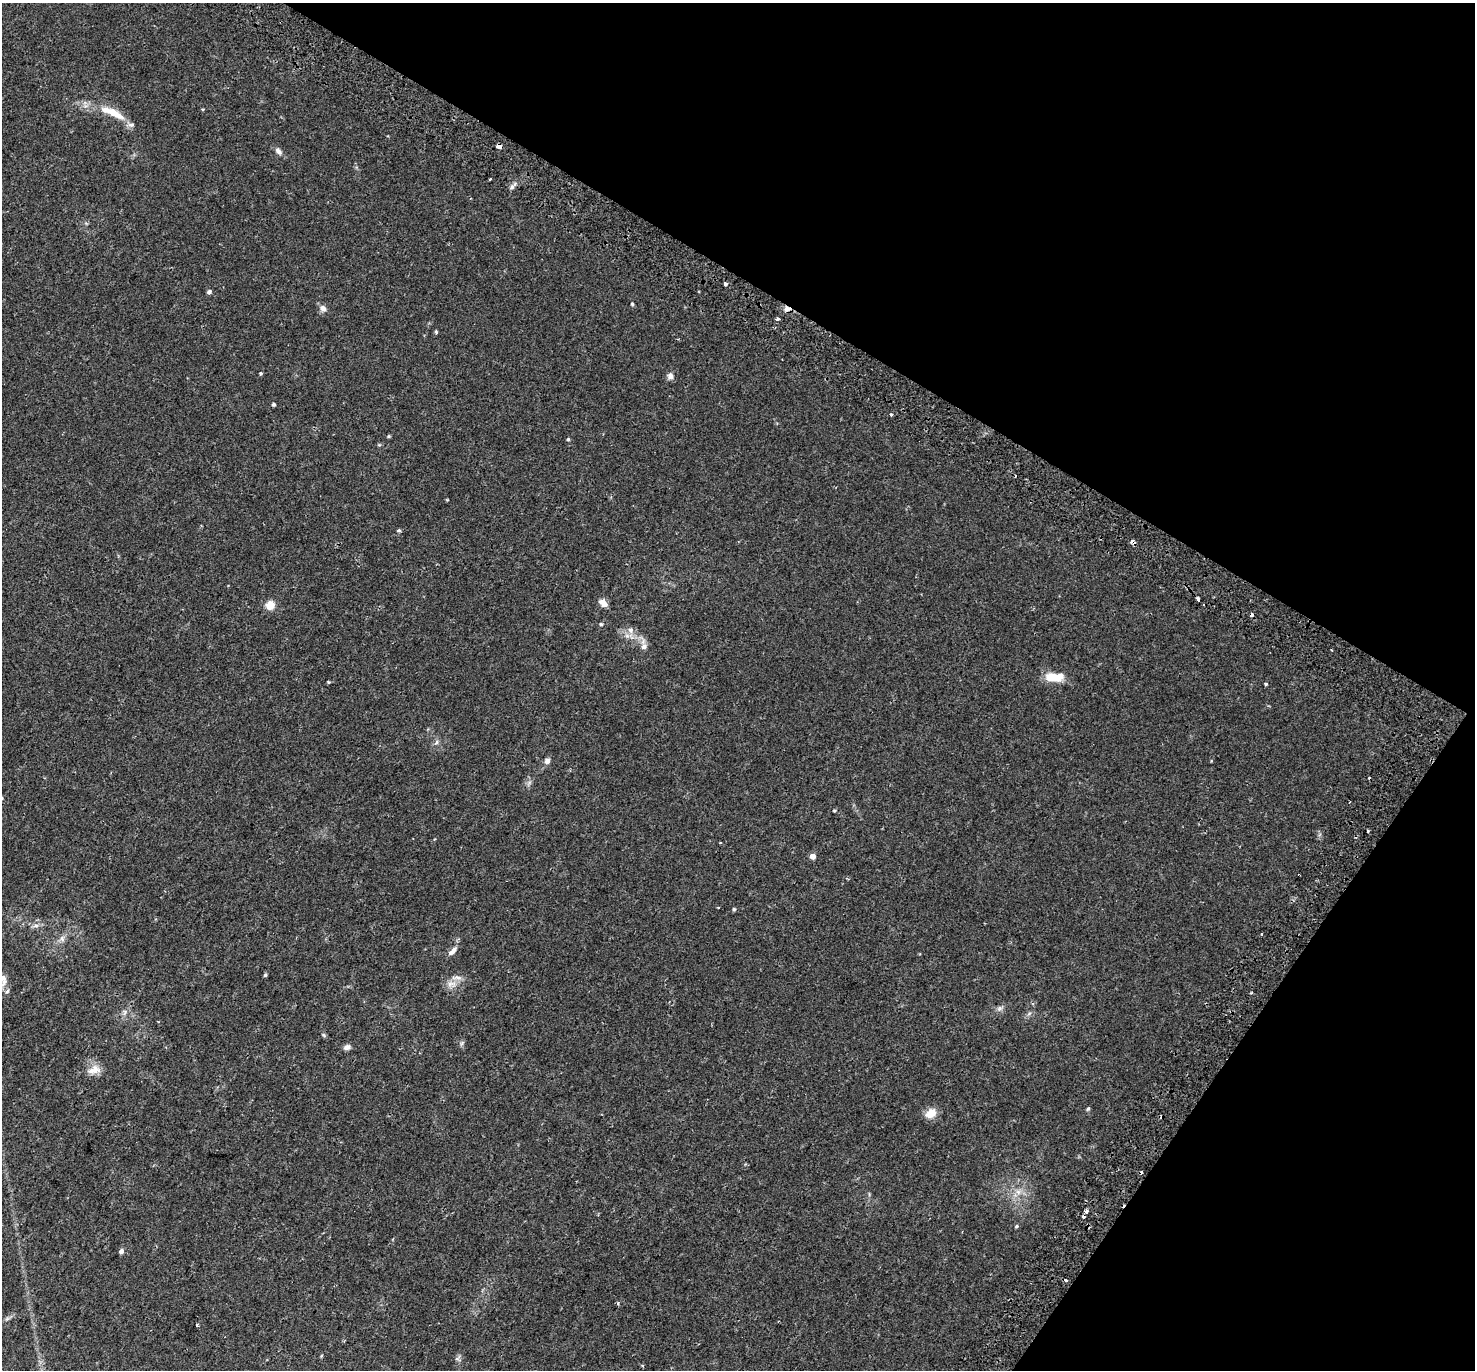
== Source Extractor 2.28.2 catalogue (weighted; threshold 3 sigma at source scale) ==
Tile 8 of 4 x 4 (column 4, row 2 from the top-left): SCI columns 4493-5965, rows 3022-4389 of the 6044 x 6110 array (HDU 1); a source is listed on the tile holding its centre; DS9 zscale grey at full resolution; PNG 1477 x 1372 px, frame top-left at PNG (2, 3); no overlay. Shown black and unused: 29% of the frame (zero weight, under 2 of 3 exposures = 5% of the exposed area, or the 3 px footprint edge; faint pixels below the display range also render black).
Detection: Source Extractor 2.28.2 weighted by HDU 2 'WHT'; one run over the whole footprint, this tile lists its part. Background 0.018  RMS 0.0031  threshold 0.0141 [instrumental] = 3 sigma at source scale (4.5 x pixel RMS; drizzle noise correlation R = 1.50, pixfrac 1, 0.0396/0.0396 arcsec/px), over >= 5 px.
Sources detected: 76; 9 cosmic-ray / hot-pixel residue — not listed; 3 inside a brighter listed object's ellipse — not listed separately; the other 64 listed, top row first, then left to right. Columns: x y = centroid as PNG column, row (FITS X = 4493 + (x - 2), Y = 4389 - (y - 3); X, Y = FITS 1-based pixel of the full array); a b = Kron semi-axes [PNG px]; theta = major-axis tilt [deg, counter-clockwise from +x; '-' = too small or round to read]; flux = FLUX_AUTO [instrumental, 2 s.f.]
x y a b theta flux
203 109 4 3 - 0.27
114 113 21 11 -30 4.1
131 125 9 6 7 1
499 146 6 4 -24 2.4
278 151 11 7 -49 1.2
490 179 3 2 - 0.3
512 187 7 5 47 0.72
725 284 4 3 - 1.1
209 292 5 4 - 0.79
632 304 4 3 - 0.41
323 308 9 8 - 1.4
787 309 9 7 -10 1.5
778 319 4 3 - 1.2
436 332 4 4 - 0.38
261 373 4 4 - 0.32
670 376 8 7 - 1.4
273 404 4 3 - 0.55
891 415 3 3 - 0.51
389 436 5 4 - 0.31
568 439 4 4 - 0.37
379 445 6 4 17 0.32
399 530 5 4 - 0.44
1132 542 5 3 - 1.7
1198 599 4 3 - 2.4
603 603 11 7 -43 1.9
270 605 7 7 - 4.4
601 624 4 4 - 0.46
630 630 9 7 -65 1.3
644 646 9 8 - 1.4
1054 677 21 9 -1 6
1266 684 3 3 - 0.67
437 742 6 4 70 0.53
547 761 7 6 - 1.1
1350 802 3 2 - 0.27
834 811 4 4 - 0.3
1368 831 4 2 - 0.3
812 856 4 4 - 2.6
718 907 3 2 - 0.25
734 909 5 4 - 0.4
36 926 9 4 8 0.82
62 939 8 6 -70 0.94
452 951 15 6 44 1.5
265 975 4 4 - 0.39
3 980 18 9 -84 2.2
452 984 16 6 7 2
1251 993 4 3 - 0.3
999 1008 8 7 - 0.92
1029 1014 7 4 21 0.54
324 1035 7 5 -28 0.43
462 1043 8 4 53 0.49
347 1047 9 6 19 1.1
94 1070 19 11 15 3
1088 1108 6 4 61 0.42
931 1113 14 10 33 3.4
1018 1192 8 6 -45 1.2
1087 1211 4 3 - 1.4
1016 1226 5 4 - 0.41
121 1251 5 5 - 1.1
1066 1280 4 3 - 3.3
618 1303 5 4 - 0.39
7 1319 7 4 19 0.53
197 1325 3 3 - 0.34
457 1358 10 5 40 0.68
643 1365 4 3 - 0.32
Overlapping masked pixels (flux is a lower limit): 4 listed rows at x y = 499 146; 787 309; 1132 542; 1066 1280
Isophote crosses this tile's border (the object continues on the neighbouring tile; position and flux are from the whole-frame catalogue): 1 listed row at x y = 3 980